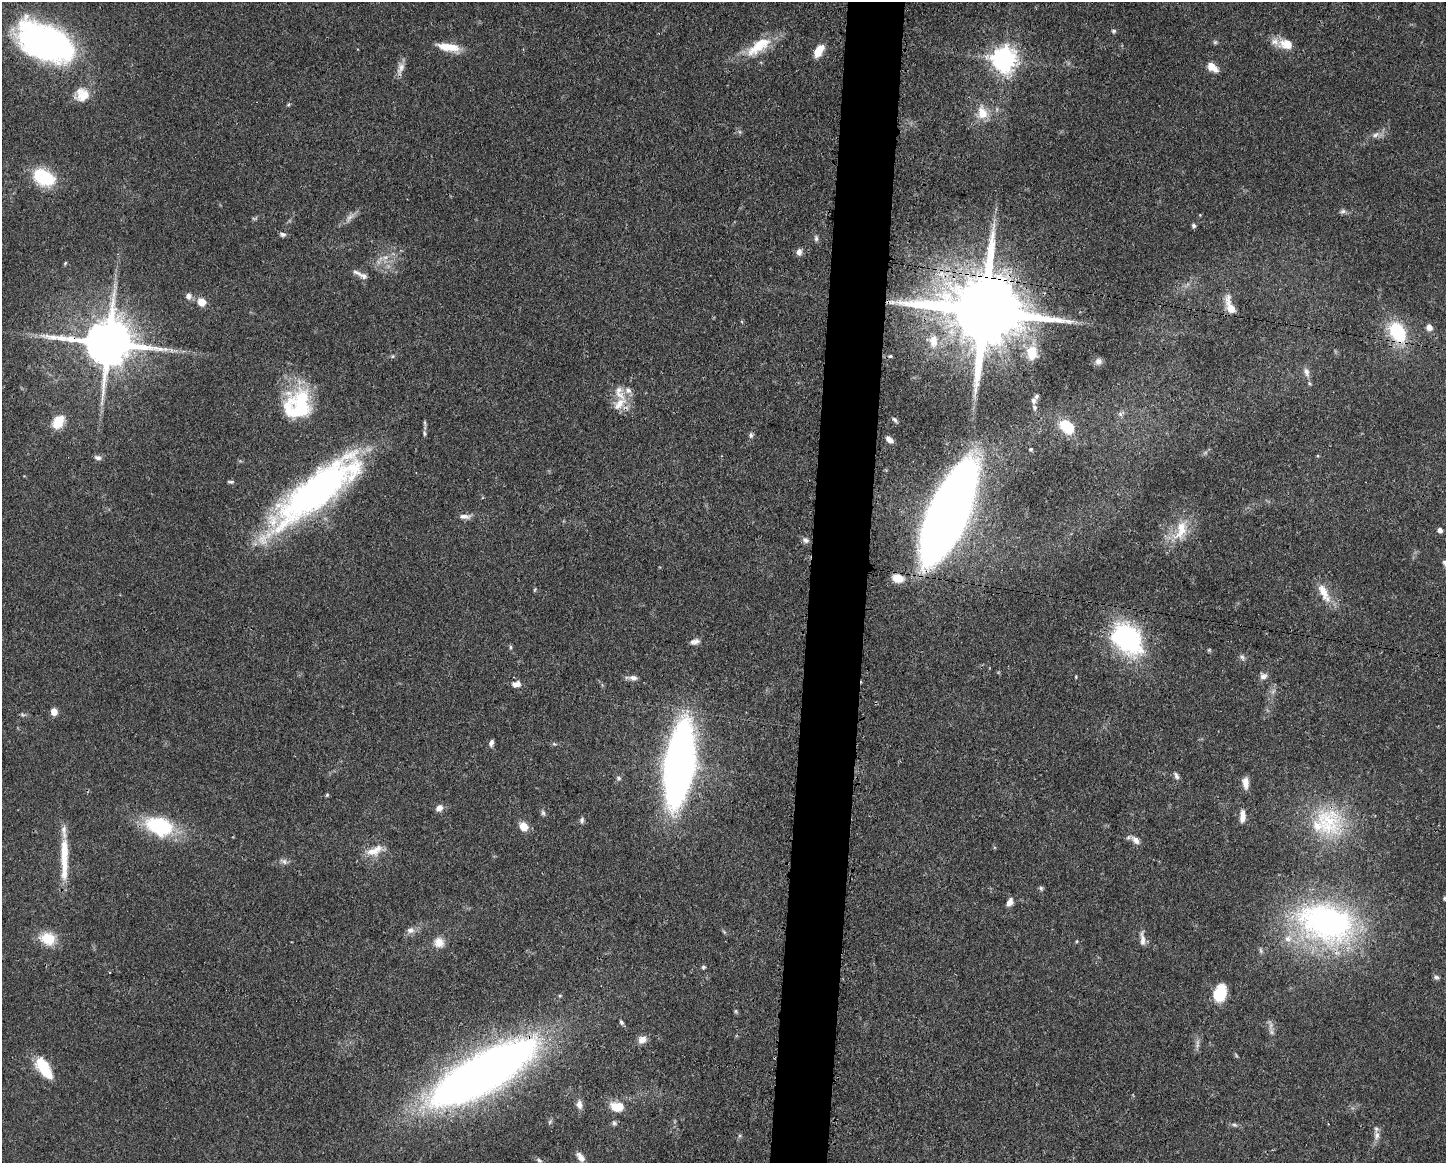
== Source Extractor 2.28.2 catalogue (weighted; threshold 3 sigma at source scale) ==
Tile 5 of 3 x 4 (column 2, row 2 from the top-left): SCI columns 1558-3001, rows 2323-3483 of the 4671 x 4645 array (HDU 1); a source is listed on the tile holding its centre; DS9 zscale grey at full resolution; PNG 1448 x 1165 px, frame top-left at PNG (2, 2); no overlay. Shown black and unused: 4% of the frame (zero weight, under 3 of 4 exposures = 1% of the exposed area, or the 3 px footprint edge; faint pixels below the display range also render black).
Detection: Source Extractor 2.28.2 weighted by HDU 2 'WHT'; one run over the whole footprint, this tile lists its part. Background 0.0543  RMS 0.0032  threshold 0.0146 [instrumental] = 3 sigma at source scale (4.5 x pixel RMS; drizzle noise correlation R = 1.50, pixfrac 1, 0.05/0.05 arcsec/px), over >= 5 px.
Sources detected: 130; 3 too faint to see at this stretch — not listed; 13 inside a brighter listed object's ellipse — not listed separately; the other 114 listed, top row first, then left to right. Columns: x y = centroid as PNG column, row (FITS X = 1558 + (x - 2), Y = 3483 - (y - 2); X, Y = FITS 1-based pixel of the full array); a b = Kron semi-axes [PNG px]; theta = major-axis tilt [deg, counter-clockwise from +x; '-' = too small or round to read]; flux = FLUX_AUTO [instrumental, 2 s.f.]
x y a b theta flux
1114 31 6 5 - 0.57
1215 42 6 6 - 0.55
47 43 49 27 -25 140
1286 44 20 13 -12 5.1
758 46 39 15 36 11
448 47 29 9 -9 6.4
819 50 15 8 56 4.9
1004 59 9 9 - 260
1212 67 14 8 -38 3.4
401 68 20 8 72 2.4
82 95 19 18 - 5.7
982 112 20 14 -75 5.4
740 132 6 4 -71 0.55
1376 135 12 7 25 1.7
44 177 21 14 -27 20
1343 211 9 6 10 0.91
349 217 17 6 50 1.9
254 218 8 4 8 0.52
1194 226 6 5 - 0.65
282 234 8 5 -20 0.89
816 238 8 5 -84 0.82
799 252 9 7 88 1.5
65 263 6 3 46 0.38
357 273 16 6 -23 1.5
189 296 8 8 - 1.4
201 302 8 7 - 4.1
1230 306 24 9 -71 5
984 311 23 19 -16 5200
1429 327 8 7 - 1.7
1397 332 22 15 -62 20
933 341 20 15 -81 6
108 343 15 13 -5 1800
1032 353 21 15 -89 6.7
393 356 6 4 71 0.41
890 356 4 3 - 0.66
1098 361 9 8 - 1.4
1306 372 14 7 -76 1.8
1033 400 8 6 78 1.1
619 404 27 11 51 5
299 406 38 29 72 28
1120 414 7 5 -47 0.81
895 420 8 5 -55 0.74
58 422 17 12 58 6.1
1067 427 13 10 -41 13
424 433 7 5 -72 0.6
751 435 7 5 -87 0.79
889 440 8 4 -37 1.8
1031 449 5 4 - 0.42
98 458 9 6 -14 1.2
231 482 9 4 -5 0.59
315 491 111 30 39 130
948 513 72 21 66 740
465 516 16 6 -1 1.9
1181 530 33 16 67 9.8
1440 530 6 6 - 1.2
806 540 9 6 -28 1.2
1445 564 11 5 -55 1.2
898 578 11 8 -11 5.4
535 589 5 3 - 0.34
1324 593 28 10 -63 5.4
1127 639 40 28 -47 46
697 641 8 8 - 1.2
510 647 6 4 -89 0.48
1242 657 8 5 -59 0.85
1264 676 11 8 28 1.5
1076 677 4 3 - 0.29
633 678 13 7 -3 1.6
514 684 9 7 -25 1.4
54 712 8 7 - 2.4
22 715 8 3 -19 0.6
491 743 8 5 75 1.1
554 744 7 5 -21 0.53
679 764 47 16 82 350
1176 776 11 5 -62 1.1
618 778 6 6 - 0.77
1245 783 13 7 -86 2.7
327 795 5 4 - 0.43
439 808 9 7 38 2.1
543 813 8 6 -74 0.75
1242 816 16 7 89 2.8
582 820 7 5 77 0.82
1328 823 48 40 -55 30
159 826 31 20 -18 25
524 826 8 7 - 5
1136 840 12 7 -44 2.3
373 851 23 12 11 4.9
64 858 60 9 90 11
284 861 10 7 -36 1.2
1041 888 6 6 - 0.59
1444 898 6 5 - 0.49
1010 902 9 6 64 1.9
1327 923 76 50 -15 91
410 930 11 8 1 1.7
724 932 6 4 -54 0.45
48 938 20 15 -17 7.3
1142 939 20 6 -85 2.1
439 942 13 12 - 3.2
703 967 5 5 - 0.58
1436 977 7 6 - 0.75
1220 993 15 11 70 13
736 1011 6 5 - 0.47
621 1022 6 5 - 0.65
1271 1026 11 6 80 1.5
642 1040 10 8 28 2.5
44 1068 26 12 -58 11
483 1073 89 26 30 380
579 1104 12 8 -85 1.9
617 1107 17 12 -7 5.8
550 1122 7 5 60 0.61
614 1123 8 6 -60 0.85
1234 1125 7 5 -20 0.74
1377 1136 14 7 79 1.9
580 1157 12 7 -53 2.3
539 1160 9 5 -37 0.87
Overlapping masked pixels (flux is a lower limit): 8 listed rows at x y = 984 311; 1397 332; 108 343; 315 491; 948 513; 1127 639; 679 764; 483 1073
Isophote crosses this tile's border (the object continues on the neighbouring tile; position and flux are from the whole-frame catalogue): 1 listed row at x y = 1445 564